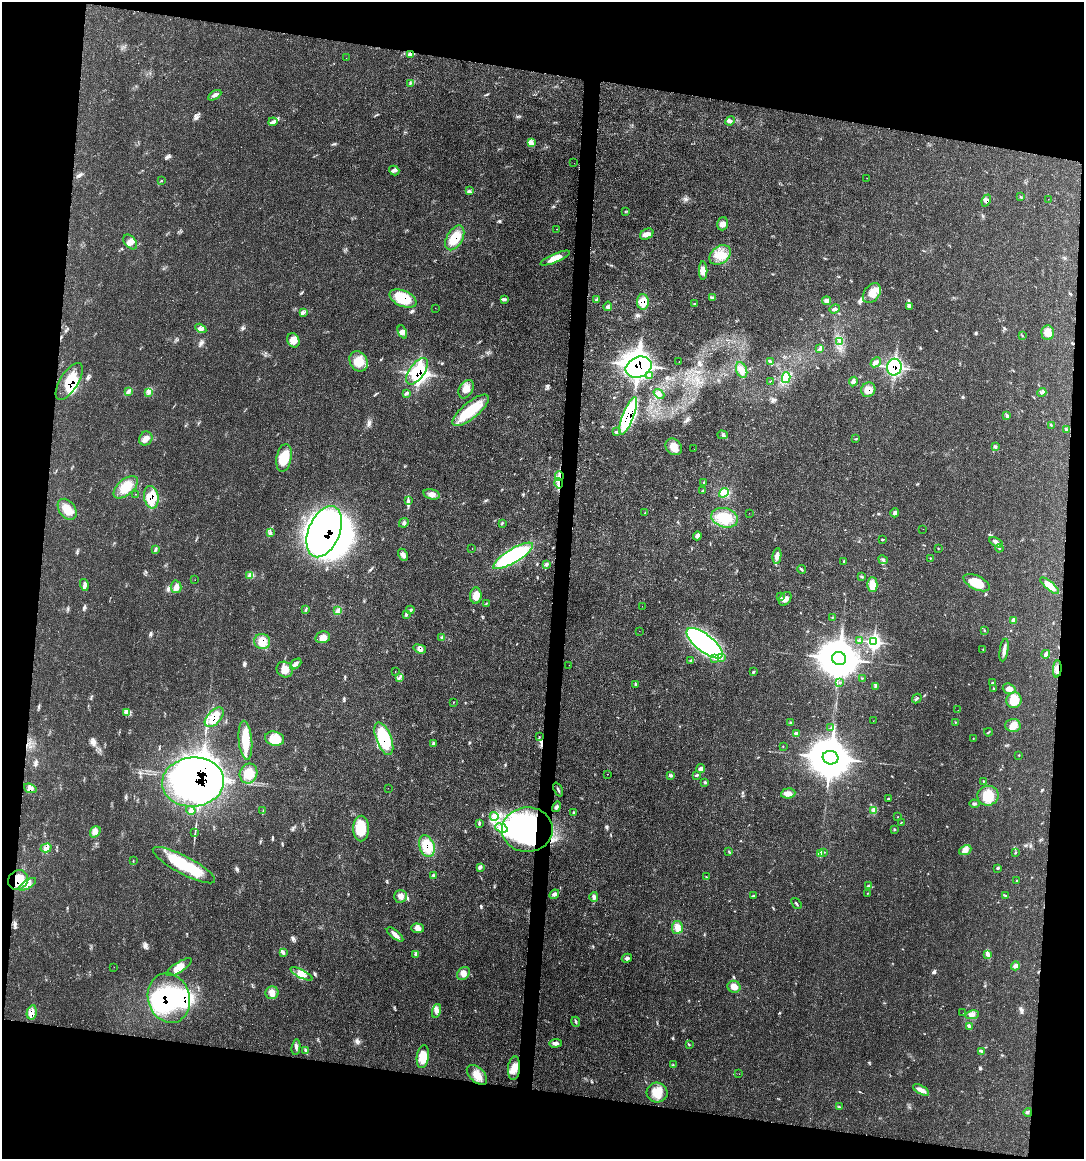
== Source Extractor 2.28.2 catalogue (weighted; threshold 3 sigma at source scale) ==
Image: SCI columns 128-4453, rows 12-4639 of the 4684 x 4651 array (HDU 1 of 3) = the unmasked area's bounding box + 8 px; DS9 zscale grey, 4 x 4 block average (1 PNG px = mean of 4 x 4 image px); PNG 1086 x 1161 px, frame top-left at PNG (2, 2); each listed source drawn as its Kron ellipse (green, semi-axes under 4 px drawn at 4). Shown black and unused: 19% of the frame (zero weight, under 3 of 4 exposures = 1% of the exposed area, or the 3 px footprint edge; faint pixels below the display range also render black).
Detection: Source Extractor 2.28.2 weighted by HDU 2 'WHT'. Background 0.0218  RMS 0.0024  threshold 0.0109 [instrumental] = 3 sigma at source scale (4.5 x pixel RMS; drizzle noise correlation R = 1.50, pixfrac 1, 0.05/0.05 arcsec/px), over >= 5 px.
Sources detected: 304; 20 inside a brighter object's white glare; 3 cosmic-ray / hot-pixel residue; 1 long thin detection or spike segment (spike, bleed or trail) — neither listed nor drawn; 3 coinciding with a brighter row at this scale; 5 inside a brighter listed object's ellipse — not listed separately; the other 272 listed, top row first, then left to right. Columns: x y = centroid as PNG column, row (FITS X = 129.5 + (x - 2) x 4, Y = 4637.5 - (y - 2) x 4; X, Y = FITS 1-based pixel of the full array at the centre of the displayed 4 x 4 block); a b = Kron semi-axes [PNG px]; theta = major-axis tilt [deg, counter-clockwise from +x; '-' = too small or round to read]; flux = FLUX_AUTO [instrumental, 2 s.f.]
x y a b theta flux
410 54 4 3 - 2.9
346 58 2 2 - 0.13
410 83 2 2 - 0.71
215 95 7 3 33 4.3
730 121 5 3 - 2.9
273 122 4 3 - 3.7
531 143 3 2 - 1.5
574 163 2 2 - 0.36
394 170 5 4 - 3.9
867 178 2 2 - 0.76
161 181 2 2 - 0.68
470 191 3 2 - 1.2
1020 197 2 2 - 0.41
1048 199 2 2 - 0.22
986 200 6 3 68 4.2
625 212 2 2 - 0.45
722 224 7 5 72 6.7
556 229 2 2 - 0.39
647 234 7 5 29 9.5
455 238 13 8 61 34
130 242 8 5 -50 7.6
720 255 12 8 38 22
555 258 16 4 23 18
703 271 9 4 89 11
872 293 11 7 53 17
403 298 14 8 -24 47
713 298 4 3 - 2.3
505 299 4 2 - 2.4
596 299 3 2 - 1.5
827 301 4 3 - 4.2
643 302 8 6 -90 20
695 304 3 2 - 1.1
608 306 5 3 - 2.8
909 306 2 2 - 1.3
435 308 2 2 - 0.17
834 309 5 3 - 2.7
303 312 3 2 - 1.8
201 328 6 3 -30 4.3
402 332 7 4 -66 5.1
1048 333 7 6 - 13
1022 336 2 2 - 0.65
293 340 7 6 - 14
839 341 3 2 - 1.2
820 349 4 2 - 1.7
359 361 11 8 -58 23
679 361 2 2 - 0.2
770 362 3 2 - 1.9
876 362 6 3 41 4
639 367 13 10 24 440
894 367 8 7 - 130
742 370 8 5 -68 11
417 371 15 7 54 71
650 375 4 2 - 1.7
786 378 5 4 - 6.5
69 381 21 9 58 42
853 381 5 3 - 3.6
770 382 2 2 - 0.72
466 389 10 6 58 11
868 390 7 7 - 14
129 391 2 2 - 0.79
148 392 4 2 - 2
1042 392 5 3 - 3.1
406 393 4 3 - 2.5
659 394 6 4 -40 4.8
471 410 22 8 40 51
628 416 20 5 69 230
1007 416 4 2 - 2.2
1051 426 3 2 - 1.2
1066 429 3 2 - 1.4
617 432 4 2 - 1.9
722 435 5 2 - 2.5
146 438 7 6 - 8.1
856 439 2 2 - 0.69
674 447 9 7 -46 17
995 447 4 3 - 2.4
694 449 2 2 - 0.24
284 458 14 7 80 34
559 476 5 2 - 4.8
704 482 3 2 - 0.72
559 483 5 3 - 5.5
126 487 14 8 40 28
703 491 4 2 - 1.2
724 493 5 2 - 2.7
136 494 2 2 - 0.67
432 494 8 5 -17 7.9
151 497 11 7 -81 33
408 500 2 2 - 1
67 509 12 8 -54 17
645 513 2 2 - 0.63
749 513 2 2 - 0.52
895 513 4 4 - 3.3
725 518 14 9 -16 29
404 523 5 2 - 1.8
502 523 2 2 - 0.7
923 529 2 2 - 0.3
270 532 2 2 - 0.74
324 532 27 15 68 300
697 536 4 3 - 5.6
882 540 2 2 - 0.8
996 542 7 3 -29 6
938 548 2 2 - 0.77
999 548 4 2 - 1.8
155 549 2 2 - 0.94
472 549 2 2 - 0.58
403 555 6 4 -65 5.3
513 556 23 7 31 160
777 556 8 3 81 9.5
930 558 2 2 - 0.76
883 560 5 2 - 1.7
844 561 3 2 - 1.8
547 564 3 3 - 2.4
801 569 4 2 - 1.8
250 576 4 3 - 3.6
862 577 3 2 - 1.8
195 580 2 2 - 0.28
977 583 14 6 -26 31
84 585 6 3 -73 3.5
872 585 7 5 89 18
1050 586 12 4 -40 18
176 587 6 5 - 7.2
476 596 8 5 87 14
780 597 3 2 - 0.87
785 599 7 5 54 8.3
486 604 2 2 - 0.55
642 606 2 2 - 0.28
306 609 3 2 - 1.5
410 610 4 3 - 2
337 611 3 2 - 0.99
406 614 3 2 - 1.9
832 617 2 2 - 0.46
1013 620 3 2 - 5.9
639 631 2 2 - 0.35
985 631 4 2 - 0.85
323 637 7 5 12 9.3
442 638 3 2 - 2.5
859 640 3 2 - 1.3
262 642 8 7 - 18
874 642 4 3 - 290
705 643 22 8 -38 470
420 649 6 4 -18 6.9
983 649 2 2 - 0.54
1004 650 11 3 80 8
1046 654 4 3 - 4.5
715 658 3 2 - 2.1
721 658 3 2 - 2.3
839 658 7 6 - 6200
691 660 3 2 - 1.1
296 664 6 4 41 4.8
569 665 2 2 - 0.35
285 669 8 7 - 12
1057 669 8 2 85 4.2
395 672 2 2 - 0.33
753 672 3 2 - 1.5
399 678 3 2 - 1
862 678 2 2 - 0.5
840 682 2 2 - 0.62
992 683 3 2 - 1.3
635 684 3 2 - 1.4
875 686 2 2 - 0.73
993 689 3 2 - 0.86
1009 689 6 5 - 8.6
917 698 5 2 - 2.1
1014 700 8 7 - 27
453 702 2 2 - 0.39
958 710 2 2 - 0.23
126 713 3 2 - 0.98
214 717 12 6 47 28
873 721 2 2 - 0.33
790 722 2 2 - 1
955 722 2 2 - 0.54
1013 725 8 6 2 13
831 727 2 2 - 0.7
988 732 4 2 - 1.3
796 733 4 2 - 2.4
539 737 3 2 - 0.56
973 738 2 2 - 0.68
275 739 10 7 -16 36
384 739 17 7 -69 87
245 740 20 6 -85 40
433 744 3 2 - 1.6
783 746 2 2 - 0.64
1019 755 2 2 - 0.81
831 758 8 6 -14 7300
701 769 4 3 - 4.6
249 773 10 8 69 20
607 774 2 2 - 0.37
671 775 4 3 - 2
697 775 4 3 - 2.2
983 781 2 2 - 0.88
193 782 31 24 5 470
705 782 3 2 - 1.8
30 788 6 4 -21 6.3
388 788 2 2 - 0.17
558 789 7 2 -68 2.1
788 793 7 5 5 7.8
988 796 10 10 - 32
888 799 3 2 - 1.1
974 804 5 2 - 2.5
556 807 5 3 - 3.1
191 810 5 3 - 2.8
263 811 3 2 - 1.2
874 811 4 3 - 2.9
574 813 2 2 - 1
494 816 4 3 - 4.4
898 817 2 2 - 0.47
901 822 3 2 - 1
479 823 3 2 - 1.7
361 828 13 8 90 38
501 828 6 4 -20 7.7
894 829 3 2 - 1.1
527 830 25 22 3 270
95 832 6 4 52 6.5
195 832 3 2 - 1.3
427 846 11 7 -69 45
46 848 6 2 16 3.5
965 850 6 4 25 6.9
729 852 4 2 - 1.2
824 852 3 2 - 0.85
1015 853 2 2 - 0.9
820 854 3 2 - 11
133 861 2 2 - 0.41
184 865 35 9 -28 71
480 867 2 2 - 1.8
998 868 3 3 - 1.7
433 876 3 2 - 1.5
706 877 2 2 - 0.45
18 880 10 9 - 30
1016 881 2 2 - 0.58
28 884 9 4 32 8.3
868 886 3 3 - 2.1
867 893 2 2 - 0.66
554 894 5 3 - 3.7
1006 895 2 2 - 0.59
401 896 6 6 - 7.9
753 896 4 2 - 1.4
594 897 5 3 - 4.5
796 904 6 2 -53 2.4
677 927 6 5 - 11
417 928 6 4 -1 7.2
395 934 10 3 -38 6.9
283 953 2 2 - 0.78
416 954 4 2 - 2.3
988 954 3 2 - 1.5
627 958 5 3 - 3.5
1015 966 4 4 - 4.5
114 967 2 2 - 0.27
179 967 15 5 32 12
463 973 7 5 42 8.1
301 974 12 4 -27 10
734 987 6 6 - 12
272 993 6 6 - 8.4
169 998 25 21 -73 140
436 1011 7 4 75 6.8
32 1012 7 5 77 8.3
963 1013 2 2 - 0.34
972 1015 7 4 8 5.8
576 1022 5 2 - 1.8
969 1027 3 3 - 2.1
555 1043 6 3 3 4.3
689 1044 2 2 - 0.58
296 1047 8 2 81 3.5
305 1051 4 2 - 2.1
982 1051 2 2 - 1.2
423 1057 11 6 82 24
673 1065 2 2 - 0.6
514 1068 12 6 85 15
739 1074 2 2 - 0.2
477 1075 12 7 -44 17
921 1090 9 3 -30 9.5
657 1093 10 10 - 23
839 1107 4 2 - 1.7
1028 1112 4 2 - 1.8
Overlapping masked pixels (flux is a lower limit): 28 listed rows (the first 20) at x y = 410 54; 986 200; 455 238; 403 298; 643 302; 639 367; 894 367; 417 371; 69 381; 868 390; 628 416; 559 476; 559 483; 151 497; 324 532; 262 642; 420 649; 1057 669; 214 717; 384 739
Diffuse or blended objects may show on this block-average render without a row.